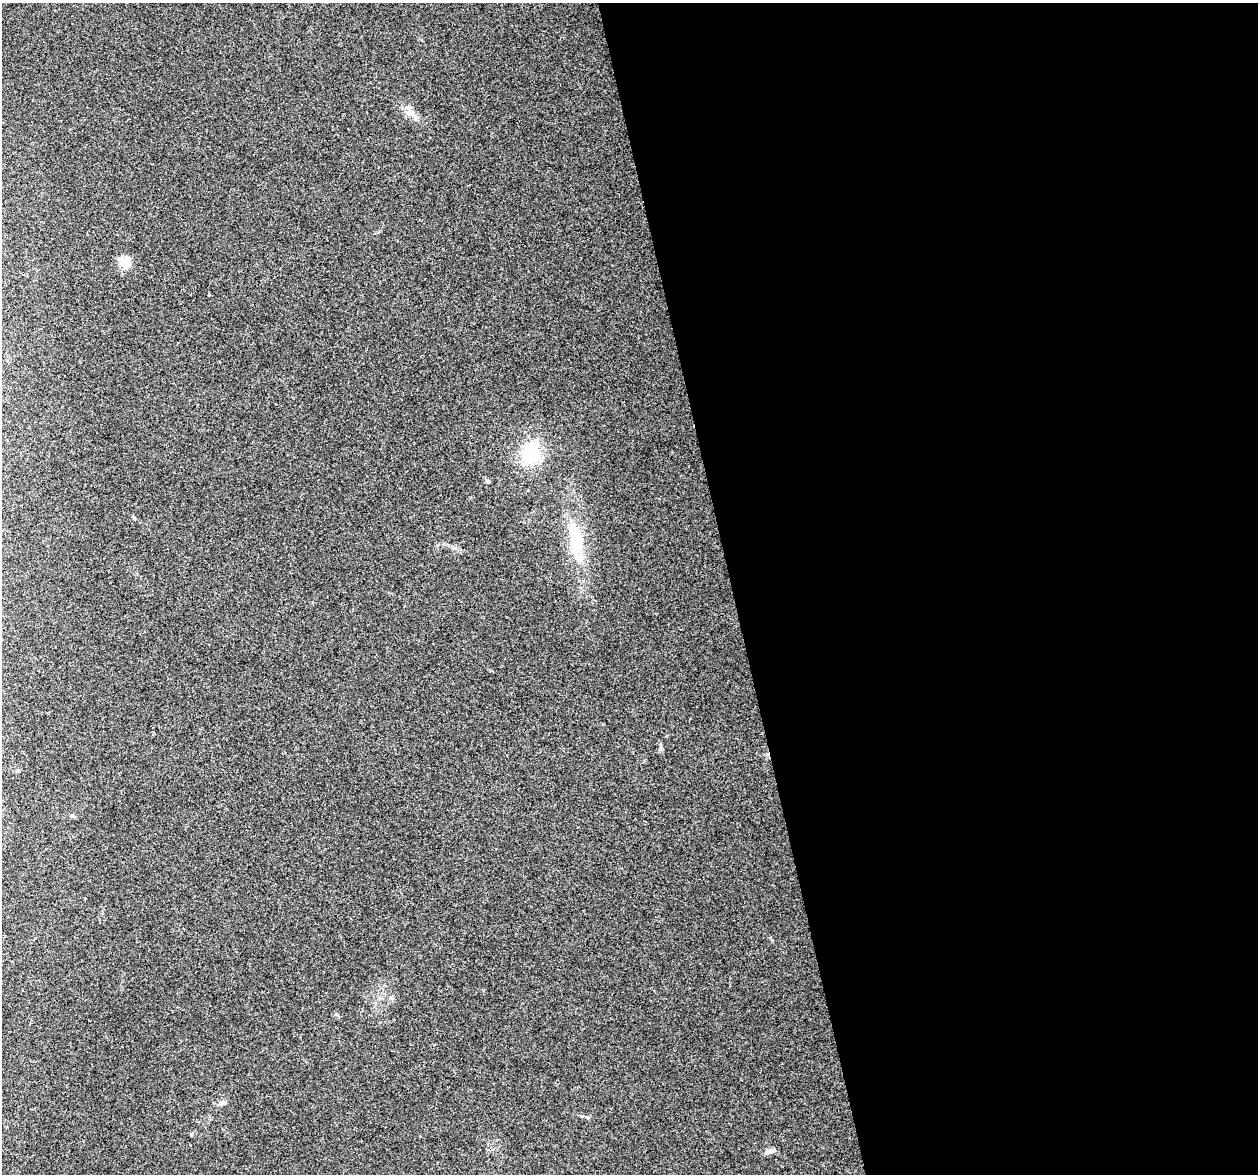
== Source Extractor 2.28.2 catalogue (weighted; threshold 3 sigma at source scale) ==
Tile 8 of 4 x 4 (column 4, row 2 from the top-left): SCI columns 3767-5022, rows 2430-3601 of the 5022 x 4810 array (HDU 1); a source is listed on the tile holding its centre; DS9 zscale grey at full resolution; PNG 1260 x 1176 px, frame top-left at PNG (2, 3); no overlay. Shown black and unused: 42% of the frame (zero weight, under 2 of 3 exposures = <1% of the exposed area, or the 3 px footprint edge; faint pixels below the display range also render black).
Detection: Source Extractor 2.28.2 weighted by HDU 2 'WHT'; one run over the whole footprint, this tile lists its part. Background 0.0816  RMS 0.0076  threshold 0.034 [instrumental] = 3 sigma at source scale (4.5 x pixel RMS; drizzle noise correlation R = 1.50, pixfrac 1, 0.0396/0.0396 arcsec/px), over >= 5 px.
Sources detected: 8; all 8 listed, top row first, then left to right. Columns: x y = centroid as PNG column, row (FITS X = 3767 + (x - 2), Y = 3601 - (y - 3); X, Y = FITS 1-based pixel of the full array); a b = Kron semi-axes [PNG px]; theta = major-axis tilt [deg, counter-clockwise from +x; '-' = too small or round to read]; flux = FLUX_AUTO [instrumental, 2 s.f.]
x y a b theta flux
410 113 13 6 -11 4.1
126 262 14 12 84 10
531 453 22 18 68 40
487 481 6 5 - 1.2
576 540 44 16 -81 35
336 1014 6 4 -71 0.97
221 1104 7 5 46 1.8
770 1151 12 6 10 3.5